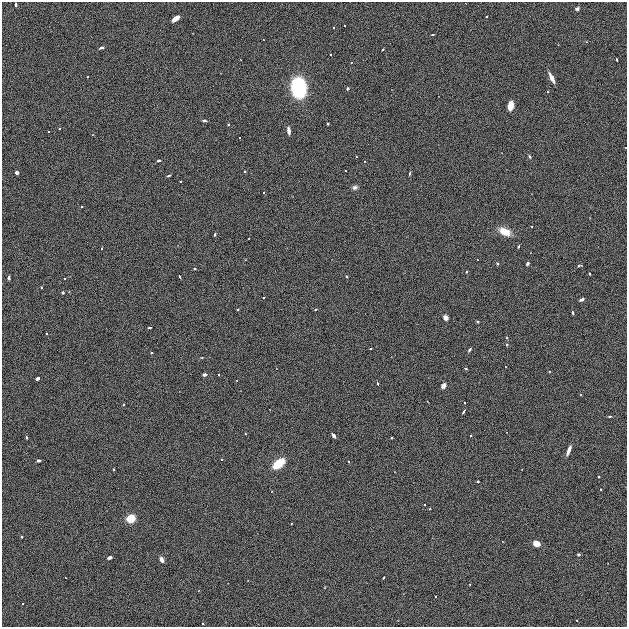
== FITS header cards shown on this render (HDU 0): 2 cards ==
NAXIS1  =                  625
NAXIS2  =                  625

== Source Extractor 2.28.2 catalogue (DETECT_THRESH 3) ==
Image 625 x 625 px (HDU 0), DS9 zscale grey, 1 PNG px = 1 image px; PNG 629 x 629 px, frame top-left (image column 1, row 625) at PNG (2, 2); no overlay
Background 1.86e-06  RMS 0.0069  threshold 0.0208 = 3 sigma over >= 5 px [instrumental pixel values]
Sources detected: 75; all 75 listed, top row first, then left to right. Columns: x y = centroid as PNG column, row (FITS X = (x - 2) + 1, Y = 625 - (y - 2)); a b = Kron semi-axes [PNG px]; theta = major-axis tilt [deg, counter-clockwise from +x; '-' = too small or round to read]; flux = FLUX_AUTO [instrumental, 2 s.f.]
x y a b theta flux
16 5 3 3 - 1.6
577 9 4 3 - 1.4
486 17 3 3 - 0.54
175 19 5 3 - 8.8
433 35 3 2 - 0.38
101 48 4 3 - 1.7
383 49 3 3 - 0.95
330 54 3 2 - 0.43
617 59 3 3 - 1.1
551 78 7 3 -63 4.9
299 88 11 8 -84 93
347 88 4 4 - 0.7
511 106 6 4 82 10
204 120 4 4 - 0.76
228 124 3 3 - 0.66
328 124 3 2 - 0.42
289 131 6 3 -81 2.8
529 156 4 4 - 0.7
159 160 3 3 - 1.3
17 173 3 3 - 1.8
410 174 3 3 - 0.66
169 176 4 3 - 0.92
355 187 5 4 - 1.7
531 226 2 2 - 0.38
505 231 11 6 -25 7.4
215 234 3 3 - 0.84
518 246 3 3 - 0.61
102 248 3 2 - 0.32
497 263 4 3 - 0.52
527 264 3 3 - 1.4
579 266 4 2 - 0.54
194 269 3 3 - 0.6
590 274 3 3 - 0.83
180 276 4 3 - 0.72
347 277 3 3 - 0.71
9 278 3 3 - 0.85
41 287 3 2 - 0.37
63 293 3 3 - 0.84
264 298 3 2 - 0.41
581 299 4 3 - 2.5
315 309 4 3 - 0.51
573 313 3 3 - 0.84
445 318 4 4 - 4.2
477 322 3 3 - 0.53
149 328 3 3 - 1
47 334 2 2 - 0.37
507 345 5 4 - 0.56
370 349 2 2 - 0.3
469 350 4 3 - 1.1
151 353 3 2 - 0.37
466 369 3 3 - 0.64
204 374 4 3 - 2.3
37 378 3 3 - 6.4
378 383 3 3 - 0.82
443 386 4 4 - 2.7
464 403 3 3 - 0.61
123 404 3 2 - 0.46
463 412 4 3 - 1.2
610 416 5 2 - 0.61
333 436 4 3 - 6.9
27 437 3 3 - 0.58
569 450 7 3 69 4.2
38 461 3 3 - 1.7
348 462 3 3 - 0.64
279 463 9 5 38 19
114 469 3 3 - 0.63
599 477 3 2 - 0.42
478 481 3 3 - 0.64
425 505 3 2 - 0.44
131 518 6 5 - 12
536 543 5 4 - 7
578 554 3 3 - 0.97
109 558 4 3 - 2.6
161 560 5 3 - 2.4
384 578 3 3 - 1.7